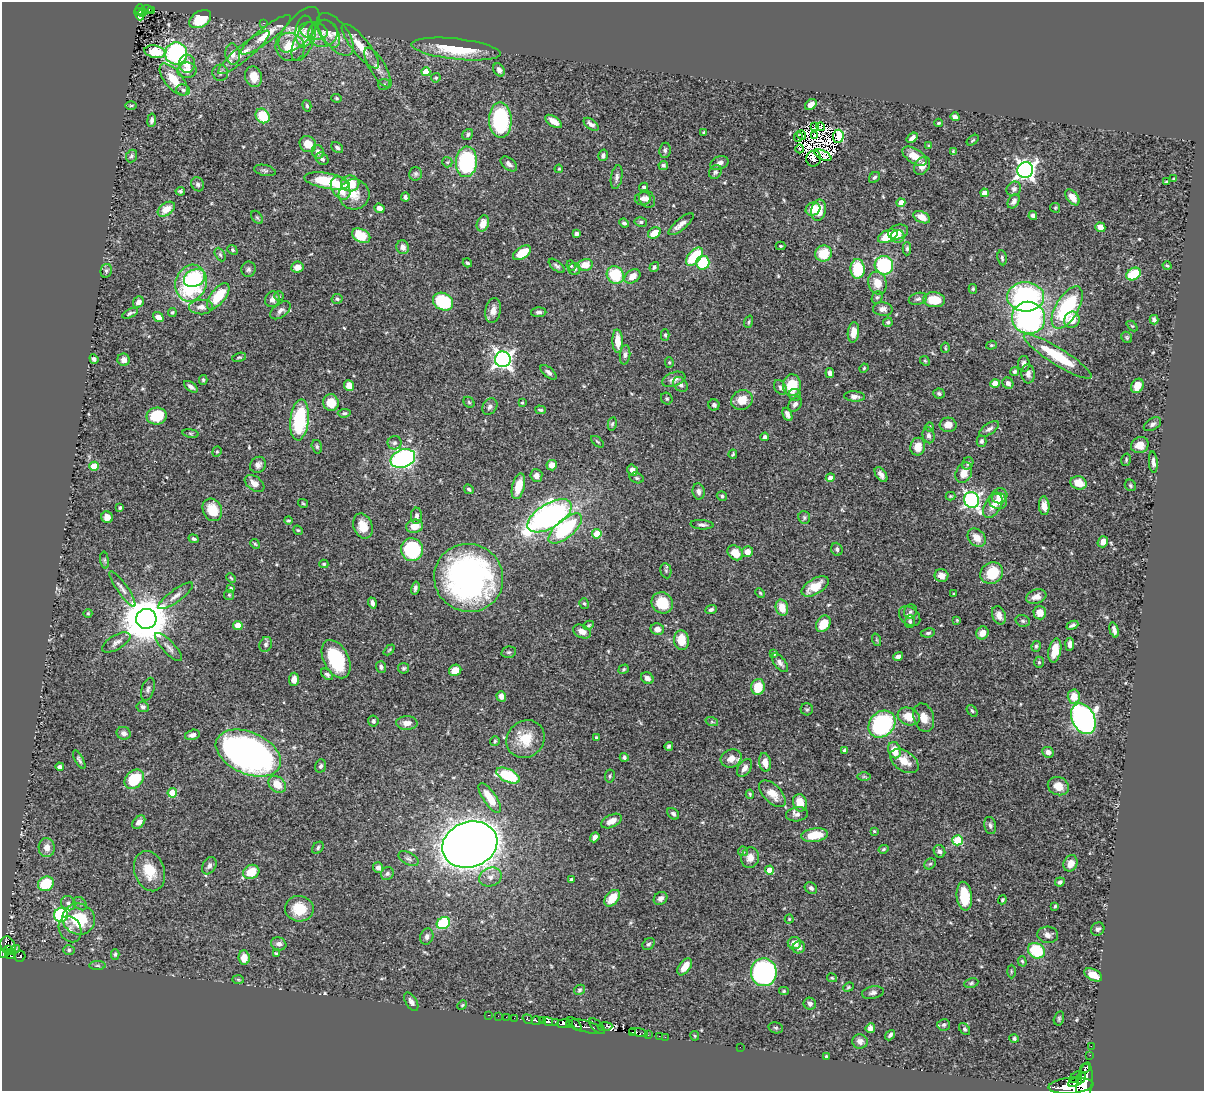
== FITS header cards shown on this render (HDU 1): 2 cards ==
NAXIS1  =                 1202
NAXIS2  =                 1089

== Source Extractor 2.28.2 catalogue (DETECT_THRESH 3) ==
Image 1202 x 1089 px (HDU 1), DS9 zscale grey, 1 PNG px = 1 image px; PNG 1206 x 1093 px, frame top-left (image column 1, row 1089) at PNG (2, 2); each listed source drawn as its Kron ellipse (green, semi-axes under 4 px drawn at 4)
Background 0.617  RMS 0.017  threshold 0.0518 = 3 sigma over >= 5 px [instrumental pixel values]
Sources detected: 548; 8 with non-positive FLUX_AUTO (blend fragments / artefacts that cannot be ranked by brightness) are neither listed nor drawn; of the other 540, the 500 brightest by FLUX_AUTO listed and drawn (40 fainter detections omitted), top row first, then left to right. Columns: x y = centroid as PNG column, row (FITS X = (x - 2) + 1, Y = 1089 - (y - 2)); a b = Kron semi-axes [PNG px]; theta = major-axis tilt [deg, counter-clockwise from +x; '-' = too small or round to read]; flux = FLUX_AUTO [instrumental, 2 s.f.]
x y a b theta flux
147 9 5 3 - 54
140 10 5 4 - 32
152 10 3 3 - 9.7
142 12 4 3 - 19
139 14 6 4 -67 40
200 19 12 8 32 44
264 23 3 3 - 1.2
299 30 28 13 50 19
314 31 14 8 -12 8.1
304 32 16 9 85 9
323 34 15 13 12 14
329 34 15 9 -60 7.5
335 34 25 12 -52 15
266 35 31 7 38 21
304 41 21 9 65 16
360 46 28 8 -51 18
290 47 15 14 - 30
456 49 45 10 -6 54
155 52 10 6 -10 28
244 52 33 7 40 16
176 53 11 11 - 150
233 54 10 7 -82 8.8
187 64 9 8 - 11
378 68 23 8 -59 10
187 70 9 7 9 13
499 70 7 5 -57 4.1
426 72 4 4 - 20
220 73 8 8 - 4.2
254 77 10 8 -70 15
436 78 5 4 - 1.5
174 80 19 9 -51 26
384 84 6 5 - 2.4
183 90 7 5 -16 2.7
337 98 5 4 - 1.5
811 105 6 4 36 7
131 106 5 3 - 1.3
307 106 6 4 -74 2
263 116 8 6 -52 34
955 117 5 4 - 4.8
152 120 7 4 82 3.4
500 120 18 11 -89 110
554 121 9 5 -34 10
939 123 4 3 - 1.4
591 124 8 5 -37 5.6
815 127 4 2 - 1.5
820 127 4 3 - 1.6
704 132 3 3 - 1.3
468 134 6 5 - 2.6
802 135 5 2 - 1.4
814 135 3 2 - 1.7
798 136 5 2 - 2.3
838 136 6 5 - 79
912 138 6 4 36 5.7
973 140 7 3 36 1.6
308 144 9 7 -43 15
929 146 4 4 - 1.4
337 148 6 4 -40 2.9
800 149 4 3 - 2.4
665 150 7 5 83 2.9
953 151 4 3 - 1.3
318 152 7 6 - 5.5
603 155 6 4 76 3.1
823 155 9 4 -27 1.4
132 156 6 5 - 2.4
915 156 13 7 -32 18
322 159 7 5 -45 3.5
814 159 8 7 - 2.2
447 162 5 5 - 1.7
466 162 15 10 87 120
719 163 9 6 22 5.1
509 164 9 5 -38 5
663 165 5 4 - 2.6
922 166 10 7 54 9.6
559 169 4 3 - 1.3
265 170 11 5 -12 2.7
1025 170 8 7 - 540
715 172 7 6 - 3.2
415 174 7 6 - 2.5
617 177 12 5 80 4.2
874 177 6 4 43 2.5
1174 179 3 3 - 1.3
327 181 23 7 -10 52
1166 182 3 3 - 1.3
350 183 9 8 - 25
198 184 7 6 - 2.9
644 187 4 4 - 2.1
341 188 12 8 -59 28
1014 189 7 7 - 3.7
180 191 4 4 - 2
985 193 4 4 - 8.9
354 194 15 15 - 17
405 197 4 3 - 3
1072 197 9 5 -52 11
643 198 8 6 9 4.8
647 199 9 7 -58 5.1
1014 201 8 5 57 5.1
901 203 4 4 - 15
379 208 5 4 - 7.8
1055 208 5 4 - 1.5
166 209 9 6 35 14
813 209 7 6 - 18
819 210 11 7 77 20
1033 216 4 4 - 2.9
257 217 7 5 -53 2
922 217 9 5 -25 12
641 222 6 5 - 2.4
483 223 8 6 70 11
624 223 5 4 - 2.5
681 224 15 5 40 7
1100 227 5 4 - 11
898 232 10 7 19 8.9
654 233 7 5 34 15
576 234 4 4 - 3.2
361 236 10 6 -26 29
888 236 10 5 25 40
898 236 7 6 - 5.8
780 246 5 4 - 1.4
403 247 7 6 - 6.6
907 249 7 4 90 2.1
232 250 5 4 - 1.6
522 253 10 5 33 21
823 254 8 8 - 30
220 255 7 4 -63 2.4
694 257 11 6 48 54
1002 258 7 4 -81 2.4
467 263 5 3 - 2
703 263 7 6 - 46
585 265 7 5 11 17
884 265 9 9 - 120
557 266 9 4 -39 2.9
571 266 5 3 - 1.4
1167 266 4 3 - 1.6
297 267 6 5 - 9.1
654 267 5 4 - 2.3
248 269 8 7 - 3.1
574 269 6 6 - 2.2
857 269 10 7 -88 48
106 271 7 5 77 2.5
1133 274 8 5 32 44
615 275 9 8 - 45
632 276 9 6 35 10
195 278 11 8 28 50
191 283 18 15 74 130
877 283 11 9 -71 16
973 289 5 4 - 1.8
218 296 15 7 52 37
279 296 5 4 - 1.2
877 297 6 5 - 2.1
1026 297 18 14 -3 190
272 299 8 7 - 5.4
337 299 5 5 - 2.1
918 299 9 6 15 3.2
934 300 11 7 -4 27
138 302 6 5 - 4.4
443 302 10 8 -27 78
201 307 12 7 1 6.7
1067 308 23 11 59 100
883 309 10 7 -4 5.6
280 310 12 7 38 5.4
493 310 12 8 79 9.1
172 312 4 4 - 2.6
539 312 8 5 1 3
130 313 8 4 26 2.4
158 317 5 4 - 8.3
1028 318 17 16 - 250
1072 320 8 7 - 16
1154 320 5 4 - 2.9
749 322 6 4 71 1.6
888 322 5 4 - 2
1132 326 6 4 -43 1.4
853 332 10 5 84 11
665 335 5 4 - 1.7
1127 337 6 5 - 1.6
618 341 12 5 -88 16
991 345 5 4 - 1.4
945 348 5 3 - 1.3
625 355 10 5 85 3.5
1058 356 39 8 -32 60
239 357 7 4 13 1.7
94 359 5 4 - 2.8
503 359 8 7 - 520
124 360 6 6 - 6.1
925 361 5 4 - 1.4
669 362 5 4 - 1.4
1024 364 8 6 90 4.7
864 368 5 3 - 1.2
1015 371 4 4 - 2
549 372 10 5 -40 3.9
830 373 5 4 - 5
1028 374 9 6 -86 5.9
674 379 12 7 20 6.8
203 380 5 4 - 1.7
1008 383 6 5 - 3.7
680 384 8 6 -46 4.8
995 384 4 4 - 17
792 385 11 9 86 32
349 386 5 5 - 11
1137 386 7 6 - 13
191 387 8 4 -36 4.3
780 387 8 5 -57 3.1
939 393 6 5 - 2.4
795 395 6 5 - 3.7
854 396 10 5 -2 4.1
667 399 6 5 - 2.1
742 400 11 9 23 17
469 402 6 5 - 1.6
331 403 8 8 - 20
522 403 3 3 - 1.5
795 404 8 6 54 4
714 405 5 5 - 3.4
490 407 9 7 53 4.1
540 410 5 3 - 1.8
344 413 6 4 5 2.2
787 414 7 4 -65 5.3
157 416 10 8 11 39
300 420 20 9 84 93
612 424 7 4 78 1.9
1152 424 9 5 31 3.9
948 425 8 7 - 8.2
930 427 5 4 - 1.5
989 429 11 5 33 4.2
191 433 8 4 -9 1.6
928 435 8 6 -75 4.2
765 437 4 3 - 2.9
981 441 6 5 - 2.7
598 442 7 3 -40 1.4
395 443 7 6 - 3.2
1140 445 9 8 - 14
317 447 7 5 -75 2.6
918 447 9 7 78 12
217 452 5 4 - 1.8
733 454 4 2 - 1.2
403 459 12 9 20 210
1126 460 6 4 76 1.8
1153 462 11 4 -86 4.4
968 463 6 5 - 2.3
258 465 8 7 - 5.3
552 465 5 5 - 11
94 466 5 4 - 30
633 470 6 4 -55 7.3
964 473 11 7 64 13
536 475 6 6 - 5.4
881 475 8 5 -53 5.6
637 478 7 5 -16 2
830 478 4 4 - 7.3
254 483 11 7 -35 8.6
1079 483 8 6 -16 17
1130 485 6 5 - 2.2
518 486 13 6 75 20
469 489 5 4 - 1.9
699 491 8 6 -82 4.3
722 496 5 4 - 1.9
950 496 5 3 - 1.4
999 496 8 7 - 8.6
971 500 8 7 - 340
998 501 9 8 - 9.8
303 503 5 3 - 1.3
993 506 13 8 57 10
1044 506 9 5 -86 7.1
120 507 3 3 - 1.8
212 510 11 9 -63 22
416 516 8 5 88 4.1
549 516 25 12 31 420
107 517 6 5 - 8.5
804 517 6 5 - 2.2
288 520 4 4 - 1.8
702 525 11 4 -5 3.7
363 526 13 9 -68 18
415 526 8 6 11 15
565 529 20 9 40 97
298 530 5 4 - 1.3
597 534 4 4 - 34
977 538 10 8 -44 12
194 539 5 4 - 2.2
1103 542 6 5 - 8.9
255 544 5 4 - 1.5
837 549 6 5 - 3.4
412 550 11 11 - 100
747 552 5 5 - 8.6
735 553 8 6 -38 15
105 560 8 4 -82 1.9
324 564 4 4 - 1.4
666 571 7 5 -79 2.2
992 573 12 10 30 37
941 575 7 6 - 9.3
231 578 5 3 - 1.3
469 578 35 34 - 400
815 586 15 7 31 25
231 588 4 3 - 1.5
415 588 7 4 76 3.3
122 589 21 5 -55 6.2
760 593 5 4 - 1.5
954 594 3 2 - 1.2
229 595 5 5 - 1.5
176 596 21 6 36 7.5
1036 597 10 7 18 8.5
372 603 5 3 - 4.2
584 603 5 4 - 1.8
662 603 11 10 - 29
782 608 8 6 -75 17
711 610 6 4 23 2.7
910 612 7 6 - 2.8
88 613 4 4 - 1.3
1040 613 7 6 - 10
999 615 9 6 -66 7.2
910 616 12 8 -39 5.7
146 619 10 10 - 5000
957 620 4 3 - 1.2
1023 621 7 5 -16 2.6
910 622 6 5 - 2.1
823 624 9 6 57 25
238 625 4 4 - 21
589 625 5 4 - 1.6
1072 625 6 3 23 3.1
657 629 7 5 -10 7.2
1114 630 8 3 -75 4.2
582 631 9 6 -24 8.6
928 633 7 4 8 2.3
982 633 7 6 - 9.1
681 640 10 7 -84 21
877 640 6 4 -71 1.5
116 642 16 7 30 6
266 644 8 6 68 3.8
1070 644 6 4 86 5.1
1036 646 5 4 - 2.3
169 647 18 6 -46 6.5
389 650 6 4 44 1.3
1055 650 12 6 79 16
509 652 7 5 13 2.5
774 653 4 3 - 1.8
898 657 5 4 - 4.9
336 659 20 12 -63 77
1039 662 5 4 - 1.7
780 663 11 5 -52 4.2
381 667 6 5 - 2.8
404 668 5 5 - 2
624 669 5 4 - 1.7
455 670 6 5 - 16
327 674 7 4 -40 2.8
647 678 7 5 -37 5.8
294 679 6 5 - 8
758 687 8 6 80 28
148 689 12 6 72 3.9
501 696 5 4 - 6.1
1074 696 7 6 - 14
143 707 6 5 - 3.2
807 709 6 6 - 2
972 711 6 4 -50 1.9
909 716 11 8 -18 19
924 717 14 10 -74 12
1083 719 16 11 -64 500
373 721 5 5 - 2.8
712 722 6 4 -18 1.8
407 723 11 6 0 8.8
882 724 15 12 46 140
124 733 7 6 - 4.9
192 735 8 5 14 4.1
596 738 4 3 - 2.6
526 739 20 18 43 31
495 741 5 5 - 1.6
669 746 4 3 - 2.5
845 750 4 4 - 2.7
894 750 8 6 -75 20
1048 752 6 5 - 5.4
248 753 34 21 -23 560
624 757 4 4 - 3.1
731 758 11 8 25 11
79 759 10 3 -61 2.6
904 761 16 9 -33 17
765 762 9 5 -81 12
321 766 7 5 69 2.8
60 767 4 3 - 3
745 768 10 6 55 6.2
508 776 13 6 -26 67
610 776 6 5 - 2
864 776 7 4 0 1.6
134 779 11 8 45 48
277 784 9 7 -40 17
1058 786 11 9 -22 13
172 793 4 4 - 26
750 794 4 3 - 1.4
772 794 16 9 -45 14
490 798 17 6 -56 24
800 803 9 7 -71 16
673 814 7 5 -41 3.3
797 814 11 7 11 5.1
611 821 11 6 26 9.1
139 822 8 5 45 6.5
990 825 9 6 -77 3.5
874 831 4 3 - 1.3
815 835 13 6 7 27
595 837 5 4 - 4.9
958 840 5 5 - 58
470 845 28 22 19 2600
47 848 9 8 - 10
318 848 7 5 50 2.3
884 849 5 4 - 1.7
743 851 5 4 - 1.4
939 851 6 5 - 3.1
750 858 10 9 - 8
409 859 11 6 -29 4.2
1070 863 8 7 - 10
930 864 6 5 - 2.1
209 866 9 6 60 4.4
378 867 5 5 - 4.7
769 870 4 4 - 20
149 871 21 15 -71 30
251 872 8 7 - 27
387 874 7 6 - 2.8
490 877 11 9 21 7.4
571 879 4 3 - 2
1060 882 5 4 - 3.6
46 884 8 7 - 49
811 888 6 5 - 3.1
964 896 14 7 -84 35
612 898 9 6 50 23
661 898 7 6 - 4.7
1002 900 4 4 - 1.8
68 903 8 6 -39 4
80 904 7 5 -46 3
1055 906 4 3 - 1.4
299 909 14 12 -7 29
61 915 7 7 - 140
79 919 16 15 - 50
789 919 4 4 - 1.2
443 923 7 5 30 76
70 929 13 11 -64 8.4
1098 929 7 6 - 3.6
1048 935 10 8 -4 6.1
427 936 8 6 72 4
794 943 6 6 - 10
279 944 7 6 - 5.1
649 944 7 5 45 2.5
8 946 9 7 -65 130
799 947 6 6 - 5.1
16 949 4 2 - 11
8 950 3 2 - 68
69 950 6 5 - 2.1
1036 951 9 7 -34 57
4 953 5 4 - 150
276 953 3 3 - 1.3
11 954 5 5 - 110
115 954 5 4 - 2
20 956 5 5 - 57
244 958 7 5 -83 12
1022 961 5 4 - 1.7
97 965 8 4 -1 1.9
685 967 10 5 54 14
1011 971 7 3 -89 1.4
764 972 14 13 - 220
1093 975 9 5 -27 14
832 978 5 4 - 1.5
238 979 6 4 -2 1.3
971 983 7 5 12 2.3
848 987 6 4 23 1.6
579 990 6 4 31 1.9
784 991 5 4 - 1.6
873 993 11 6 11 4
411 1002 10 5 -58 4.6
810 1004 6 6 - 3.8
462 1005 5 4 - 1.3
489 1015 3 2 - 4.8
498 1016 2 2 - 2
506 1017 2 2 - 2.4
514 1018 2 2 - 1.9
1059 1018 7 5 76 2
528 1019 5 3 - 52
536 1021 5 3 - 120
543 1021 3 3 - 33
548 1021 5 3 - 130
555 1022 4 3 - 47
563 1023 7 4 13 210
569 1024 4 3 - 33
574 1024 8 3 -43 51
944 1025 6 5 - 2.4
597 1026 10 5 -46 75
587 1027 18 6 -16 180
605 1027 7 3 3 39
776 1028 7 5 -14 2.4
870 1028 5 4 - 5.6
965 1029 7 4 -51 2.1
638 1032 10 3 -13 34
632 1033 4 3 - 32
648 1035 2 2 - 4
890 1035 6 4 50 3.4
659 1036 2 2 - 5.5
695 1036 5 4 - 1.2
665 1037 2 2 - 4.1
1014 1038 4 4 - 2.3
860 1041 7 7 - 6.8
1091 1046 2 2 - 2.5
740 1047 2 2 - 100
1090 1055 2 2 - 2
826 1056 4 3 - 1.8
1085 1068 5 3 - 68
1076 1077 7 4 44 70
1081 1078 6 4 59 180
1075 1082 7 3 21 280
1084 1083 21 7 82 960
1071 1086 22 8 5 1300
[40 fainter detections neither listed nor drawn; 8 non-positive-flux detections neither listed nor drawn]